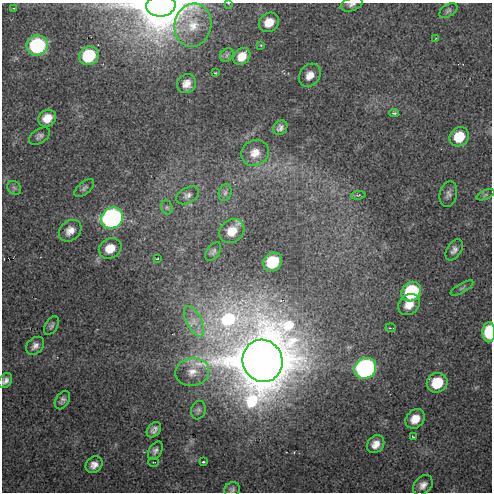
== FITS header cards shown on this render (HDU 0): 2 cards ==
NAXIS1  =                  490 / Axis length
NAXIS2  =                  490 / Axis length

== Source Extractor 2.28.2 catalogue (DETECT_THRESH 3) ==
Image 490 x 490 px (HDU 0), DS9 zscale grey, 1 PNG px = 1 image px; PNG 494 x 494 px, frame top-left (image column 1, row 490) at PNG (2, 3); each listed source drawn as its Kron ellipse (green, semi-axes under 4 px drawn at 4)
Background 23.5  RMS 1.4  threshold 4.11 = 3 sigma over >= 5 px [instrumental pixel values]
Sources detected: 63; all 63 listed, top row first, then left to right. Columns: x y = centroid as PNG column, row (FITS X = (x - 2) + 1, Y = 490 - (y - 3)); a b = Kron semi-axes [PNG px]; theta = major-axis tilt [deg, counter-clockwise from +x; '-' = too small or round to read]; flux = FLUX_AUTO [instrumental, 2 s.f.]
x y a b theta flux
228 3 4 2 - 4.9e+01
352 4 11 6 19 3.5e+02
161 6 15 10 5 4.4e+05
13 8 4 2 - 7.2e+01
448 11 10 5 32 2.4e+02
269 22 10 9 - 1.3e+03
193 25 22 18 76 2.3e+03
436 38 3 2 - 5.5e+01
37 45 11 10 - 1.1e+04
261 45 3 3 - 9.6e+01
227 55 7 6 - 1.9e+02
89 56 10 9 - 5.1e+03
242 56 9 7 47 1.1e+03
215 73 2 2 - 6.6e+01
310 75 12 10 53 9.1e+02
187 84 10 9 - 7.7e+02
394 113 4 3 - 1.7e+02
47 118 9 8 - 1.2e+03
280 128 8 6 45 3.5e+02
40 136 12 7 32 3.3e+02
459 137 10 9 - 2.5e+03
255 153 14 12 34 1.1e+03
14 188 7 6 - 2.5e+02
84 188 12 6 41 2.6e+02
225 193 8 6 73 2.7e+02
448 194 13 8 77 4.4e+02
188 195 12 7 29 4.1e+02
358 195 7 4 8 1.3e+02
486 195 9 4 22 1.8e+02
167 207 7 5 -68 1.9e+02
112 218 11 10 - 3.2e+04
70 231 12 9 40 8.3e+02
232 231 13 11 39 1.5e+03
110 248 12 9 31 1.4e+03
454 250 12 7 59 4.6e+02
213 252 10 6 56 2.7e+02
157 259 3 2 - 7.6e+01
272 262 10 8 39 4.6e+03
462 288 13 4 31 2.3e+02
411 292 10 9 - 8.0e+03
409 304 12 9 44 1.1e+03
194 321 16 7 -64 9.3e+02
51 326 10 6 57 2.6e+02
391 328 5 2 - 7.7e+01
489 332 10 6 87 4.8e+03
35 346 10 7 44 4.8e+02
263 361 21 20 - 1.1e+06
365 368 11 10 - 2.9e+04
192 372 17 14 11 1.3e+03
5 381 8 6 54 4.3e+02
437 383 10 9 - 3.3e+03
62 400 10 6 58 3.4e+02
198 410 9 7 71 2.7e+02
415 419 10 8 46 1.2e+03
154 430 8 6 51 4.0e+02
413 437 3 2 - 8.1e+01
376 444 10 7 50 8.2e+02
155 451 10 6 59 3.7e+02
153 462 5 2 - 7.7e+01
203 462 4 2 - 1.4e+02
94 465 9 7 43 6.1e+02
423 485 11 8 47 6.3e+02
232 489 8 7 - 3.0e+02
At the frame edge (FLAGS 8, measured only in part): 6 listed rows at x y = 228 3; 352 4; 161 6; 489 332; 5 381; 232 489